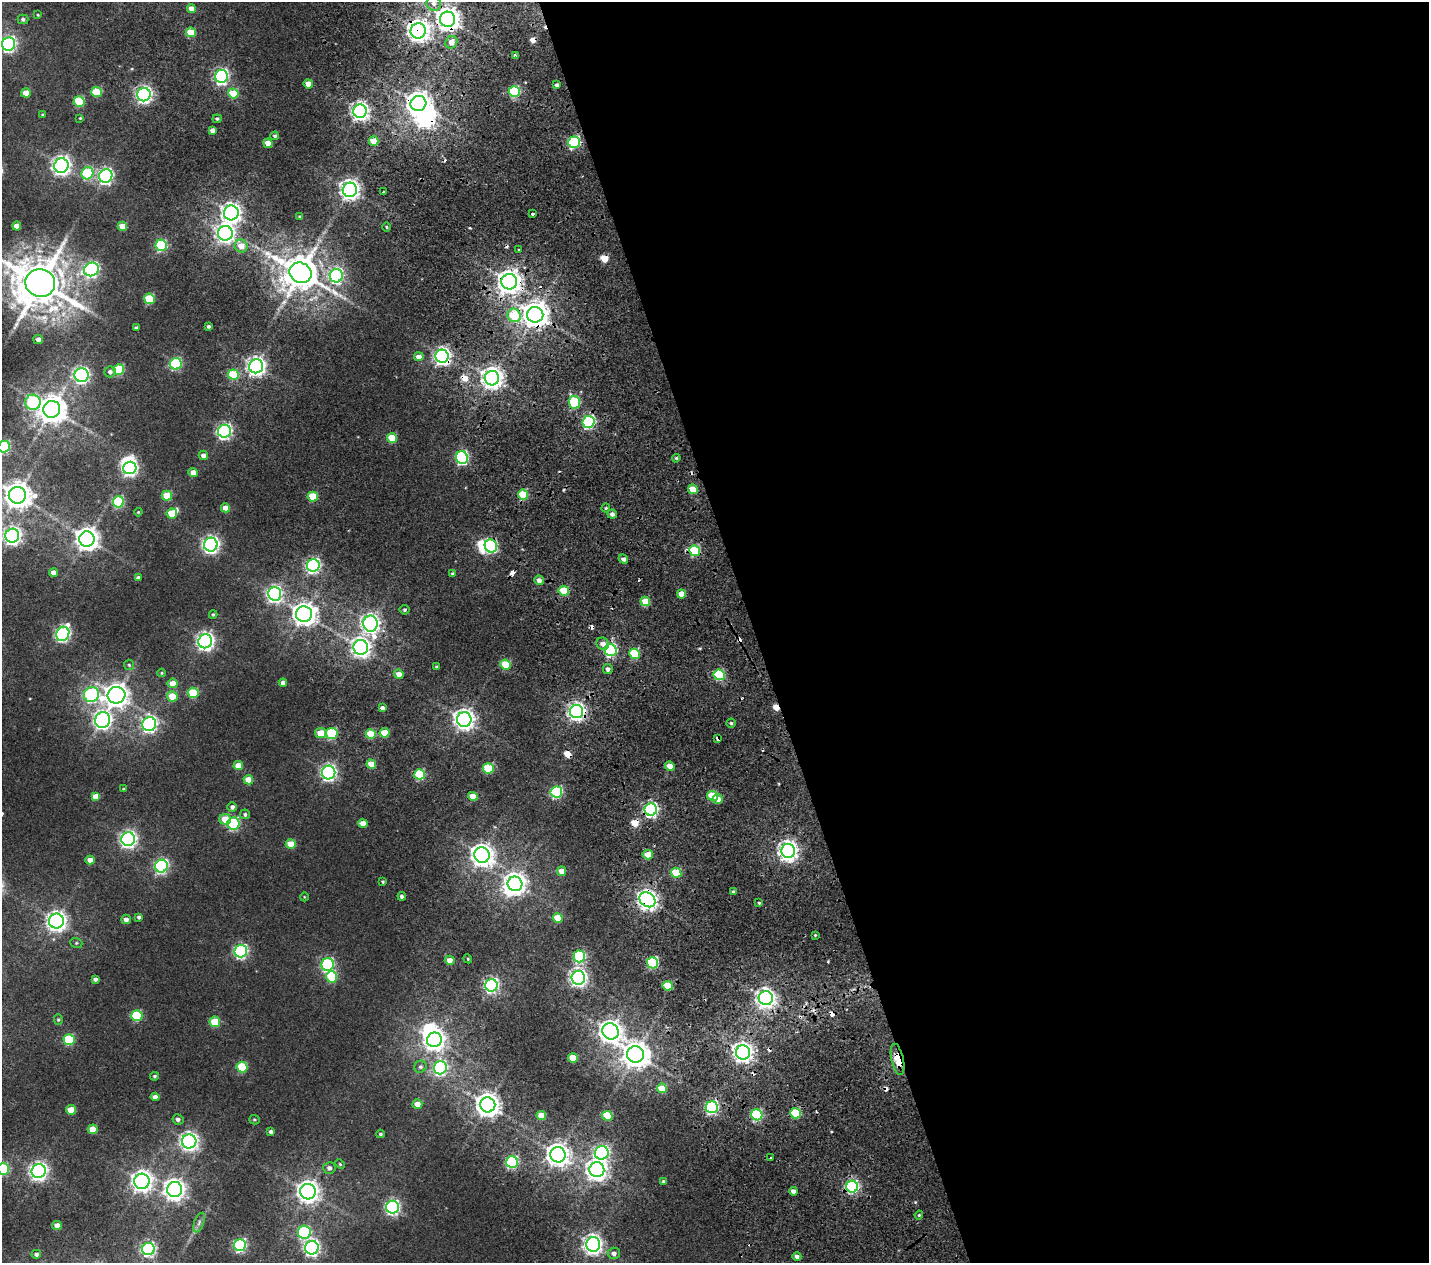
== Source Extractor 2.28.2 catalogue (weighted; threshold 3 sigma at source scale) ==
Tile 8 of 4 x 4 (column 4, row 2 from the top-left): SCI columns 4915-6341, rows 2826-4086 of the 6576 x 5575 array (HDU 1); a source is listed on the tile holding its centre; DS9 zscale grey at full resolution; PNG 1431 x 1265 px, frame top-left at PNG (2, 2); each listed source drawn as its Kron ellipse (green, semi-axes under 4 px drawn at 4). Shown black and unused: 47% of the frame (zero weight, under 2 of 5 exposures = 17% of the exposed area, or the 3 px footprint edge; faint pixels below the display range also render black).
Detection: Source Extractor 2.28.2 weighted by HDU 2 'WHT'; one run over the whole footprint, this tile lists its part. Background 0.0107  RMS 0.0057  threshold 0.0255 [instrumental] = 3 sigma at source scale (4.5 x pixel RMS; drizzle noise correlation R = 1.50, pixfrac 1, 0.0396/0.0396 arcsec/px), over >= 5 px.
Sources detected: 274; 5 inside a brighter object's white glare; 22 cosmic-ray / hot-pixel residue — neither listed nor drawn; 1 inside a brighter listed object's ellipse — not listed separately; the other 246 listed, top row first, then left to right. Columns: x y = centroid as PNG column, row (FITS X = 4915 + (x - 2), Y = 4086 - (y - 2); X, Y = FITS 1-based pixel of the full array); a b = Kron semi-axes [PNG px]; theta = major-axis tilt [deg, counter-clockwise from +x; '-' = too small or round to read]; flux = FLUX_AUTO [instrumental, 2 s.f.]
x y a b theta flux
434 3 7 7 - 2.6
191 9 4 4 - 3.8
38 15 3 3 - 0.4
23 19 5 5 - 1.2
448 19 7 7 - 460
418 31 7 7 - 360
191 32 5 5 - 14
451 42 6 5 - 4.7
9 44 7 6 - 130
516 56 4 3 - 1.2
221 76 6 6 - 130
308 84 5 4 - 6.3
557 85 4 4 - 1.2
514 91 5 5 - 43
97 92 5 5 - 19
26 93 5 4 - 5.7
233 93 5 5 - 18
144 95 7 6 - 180
79 101 5 5 - 29
418 103 8 7 - 470
360 111 7 6 - 240
42 114 4 3 - 0.45
80 118 3 3 - 0.44
217 119 4 4 - 0.97
212 130 4 4 - 2.2
275 136 4 4 - 0.82
374 141 5 4 - 8.8
574 142 6 5 - 55
268 143 5 4 - 7.1
61 166 7 7 - 260
87 173 6 5 - 37
106 176 7 6 - 130
350 190 7 7 - 300
383 192 3 3 - 2.4
231 213 7 7 - 300
533 214 3 3 - 1.5
300 217 3 3 - 0.71
17 226 4 4 - 4.7
122 226 5 4 - 6.4
387 227 4 3 - 0.49
225 233 7 7 - 260
161 245 6 5 - 46
241 246 7 6 - 7.5
519 249 3 3 - 1.5
91 269 8 6 31 120
300 273 11 10 - 1500
336 276 7 6 - 89
509 282 8 7 - 470
40 283 15 14 - 2700
149 299 5 5 - 24
514 315 7 6 - 24
535 315 8 8 - 620
209 326 3 3 - 0.98
136 328 4 3 - 1
38 339 5 4 - 2.9
442 356 6 6 - 190
419 357 5 4 - 3.4
176 364 6 5 - 48
256 366 7 7 - 260
119 369 5 5 - 26
110 372 5 5 - 1.7
233 374 5 5 - 23
81 375 7 7 - 140
492 378 7 7 - 380
33 402 8 7 - 42
574 402 6 5 - 35
52 409 8 8 - 880
589 422 6 6 - 79
224 431 6 6 - 130
392 438 5 5 - 16
4 447 6 5 - 56
203 455 5 4 - 2.5
462 457 6 6 - 75
676 458 4 4 - 0.73
130 468 7 6 - 140
193 473 5 4 - 5.4
693 489 5 4 - 11
17 495 8 8 - 720
523 495 5 5 - 18
167 496 5 5 - 14
313 497 5 5 - 16
118 502 6 5 - 38
225 508 4 4 - 5.1
606 508 4 4 - 0.68
138 512 4 3 - 0.5
172 513 5 5 - 14
612 514 4 4 - 1.7
12 536 7 7 - 200
87 539 8 7 - 480
211 545 7 7 - 190
491 546 7 6 - 58
695 551 5 5 - 38
623 559 5 4 - 1.9
313 565 6 6 - 120
54 573 4 4 - 4.6
453 574 4 4 - 0.8
138 578 4 4 - 1.6
539 580 5 4 - 2.5
564 591 5 5 - 20
275 594 7 6 - 140
681 594 5 4 - 8.1
645 601 5 4 - 10
405 610 5 5 - 0.96
213 614 4 3 - 0.73
304 614 8 7 - 460
370 624 8 7 - 260
63 634 7 6 - 120
205 641 7 7 - 220
603 644 6 6 - 3.1
361 647 7 7 - 270
611 650 6 6 - 76
634 654 5 5 - 28
505 664 5 5 - 20
129 665 5 5 - 0.75
437 667 3 3 - 0.72
608 669 5 4 - 2
162 673 4 4 - 0.51
399 674 5 4 - 3.8
719 675 5 5 - 35
173 683 5 5 - 7.6
283 683 4 4 - 2.1
193 693 5 5 - 25
91 694 8 7 - 74
116 695 9 8 - 500
172 696 5 5 - 11
382 708 4 4 - 2.3
577 711 6 6 - 210
103 720 8 7 - 200
464 720 7 7 - 330
731 723 4 4 - 0.85
149 724 7 7 - 140
321 733 5 5 - 9.7
332 733 5 5 - 38
385 733 5 4 - 13
371 734 5 5 - 15
718 738 4 3 - 3.1
371 764 5 4 - 8.9
238 766 5 4 - 6.4
670 766 5 4 - 5.6
488 768 5 5 - 22
329 773 7 6 - 160
420 774 5 5 - 35
248 780 5 4 - 7.7
124 789 3 3 - 0.47
556 792 6 5 - 60
96 796 4 4 - 6
473 796 5 4 - 9
712 796 5 5 - 21
718 799 5 5 - 3.8
232 807 5 5 - 1.7
651 809 6 6 - 120
245 814 5 4 - 1.1
225 819 6 5 - 9.4
363 823 5 4 - 5.9
234 824 6 6 - 60
128 839 7 7 - 190
291 844 5 5 - 10
788 851 7 7 - 290
482 855 8 7 - 400
648 855 5 5 - 7.7
90 860 5 4 - 3.8
161 866 6 6 - 92
562 871 5 4 - 5.6
676 873 5 5 - 20
383 882 4 3 - 0.6
515 884 7 7 - 350
733 892 3 3 - 0.9
402 896 4 4 - 1.6
304 897 4 3 - 0.37
647 900 8 7 - 300
759 903 3 3 - 1.3
139 917 4 3 - 1.1
558 918 5 4 - 13
126 919 5 4 - 2.2
56 921 7 7 - 300
815 935 3 3 - 0.58
76 943 6 5 - 0.73
241 951 6 6 - 96
579 956 6 6 - 52
468 959 4 3 - 0.52
450 960 5 4 - 4
653 963 5 5 - 49
328 964 6 6 - 78
331 977 6 5 - 23
578 978 7 7 - 220
95 979 4 4 - 1.4
491 985 6 6 - 120
668 986 5 5 - 18
766 998 7 7 - 280
137 1016 5 5 - 34
58 1020 5 4 - 0.62
215 1022 5 5 - 17
610 1031 8 8 - 380
69 1040 5 5 - 33
434 1040 7 7 - 350
743 1052 7 7 - 290
635 1054 8 8 - 680
573 1058 5 4 - 11
897 1059 16 6 -77 16
242 1067 5 5 - 28
420 1067 6 5 - 1.1
440 1068 7 6 - 95
155 1076 4 4 - 0.84
662 1088 5 5 - 11
155 1097 4 4 - 2.9
417 1104 5 4 - 5.2
488 1105 7 7 - 490
712 1107 6 6 - 95
71 1110 5 4 - 9.3
795 1113 5 5 - 30
757 1115 6 5 - 52
541 1116 5 4 - 9.1
607 1116 5 4 - 17
178 1119 5 5 - 1.5
254 1120 5 4 - 0.64
93 1129 5 5 - 11
271 1132 4 3 - 1.4
380 1134 4 3 - 0.81
189 1141 7 7 - 230
602 1153 7 6 - 130
558 1155 7 7 - 440
771 1158 3 3 - 1.1
512 1162 6 6 - 68
340 1164 5 4 - 0.61
329 1168 6 6 - 2
3 1169 6 5 - 44
597 1170 7 7 - 310
39 1171 7 7 - 240
142 1181 7 7 - 340
663 1181 3 3 - 0.91
852 1187 6 6 - 93
175 1189 7 7 - 320
793 1191 4 4 - 2
308 1192 8 7 - 370
393 1207 6 6 - 120
919 1215 4 3 - 0.64
199 1222 10 5 69 1.5
57 1225 4 4 - 3.8
304 1232 6 6 - 54
593 1244 7 7 - 280
240 1245 6 6 - 77
312 1248 7 7 - 160
148 1249 6 6 - 110
614 1253 6 6 - 2.3
36 1254 5 4 - 1.2
797 1256 4 4 - 2
Overlapping masked pixels (flux is a lower limit): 17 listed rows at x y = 448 19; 418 31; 418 103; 509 282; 514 315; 535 315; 442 356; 462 457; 491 546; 577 711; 718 738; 651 809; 788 851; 647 900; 766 998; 897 1059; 852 1187
Isophote crosses this tile's border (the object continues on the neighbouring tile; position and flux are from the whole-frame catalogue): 5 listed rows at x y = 9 44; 40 283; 4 447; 12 536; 3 1169